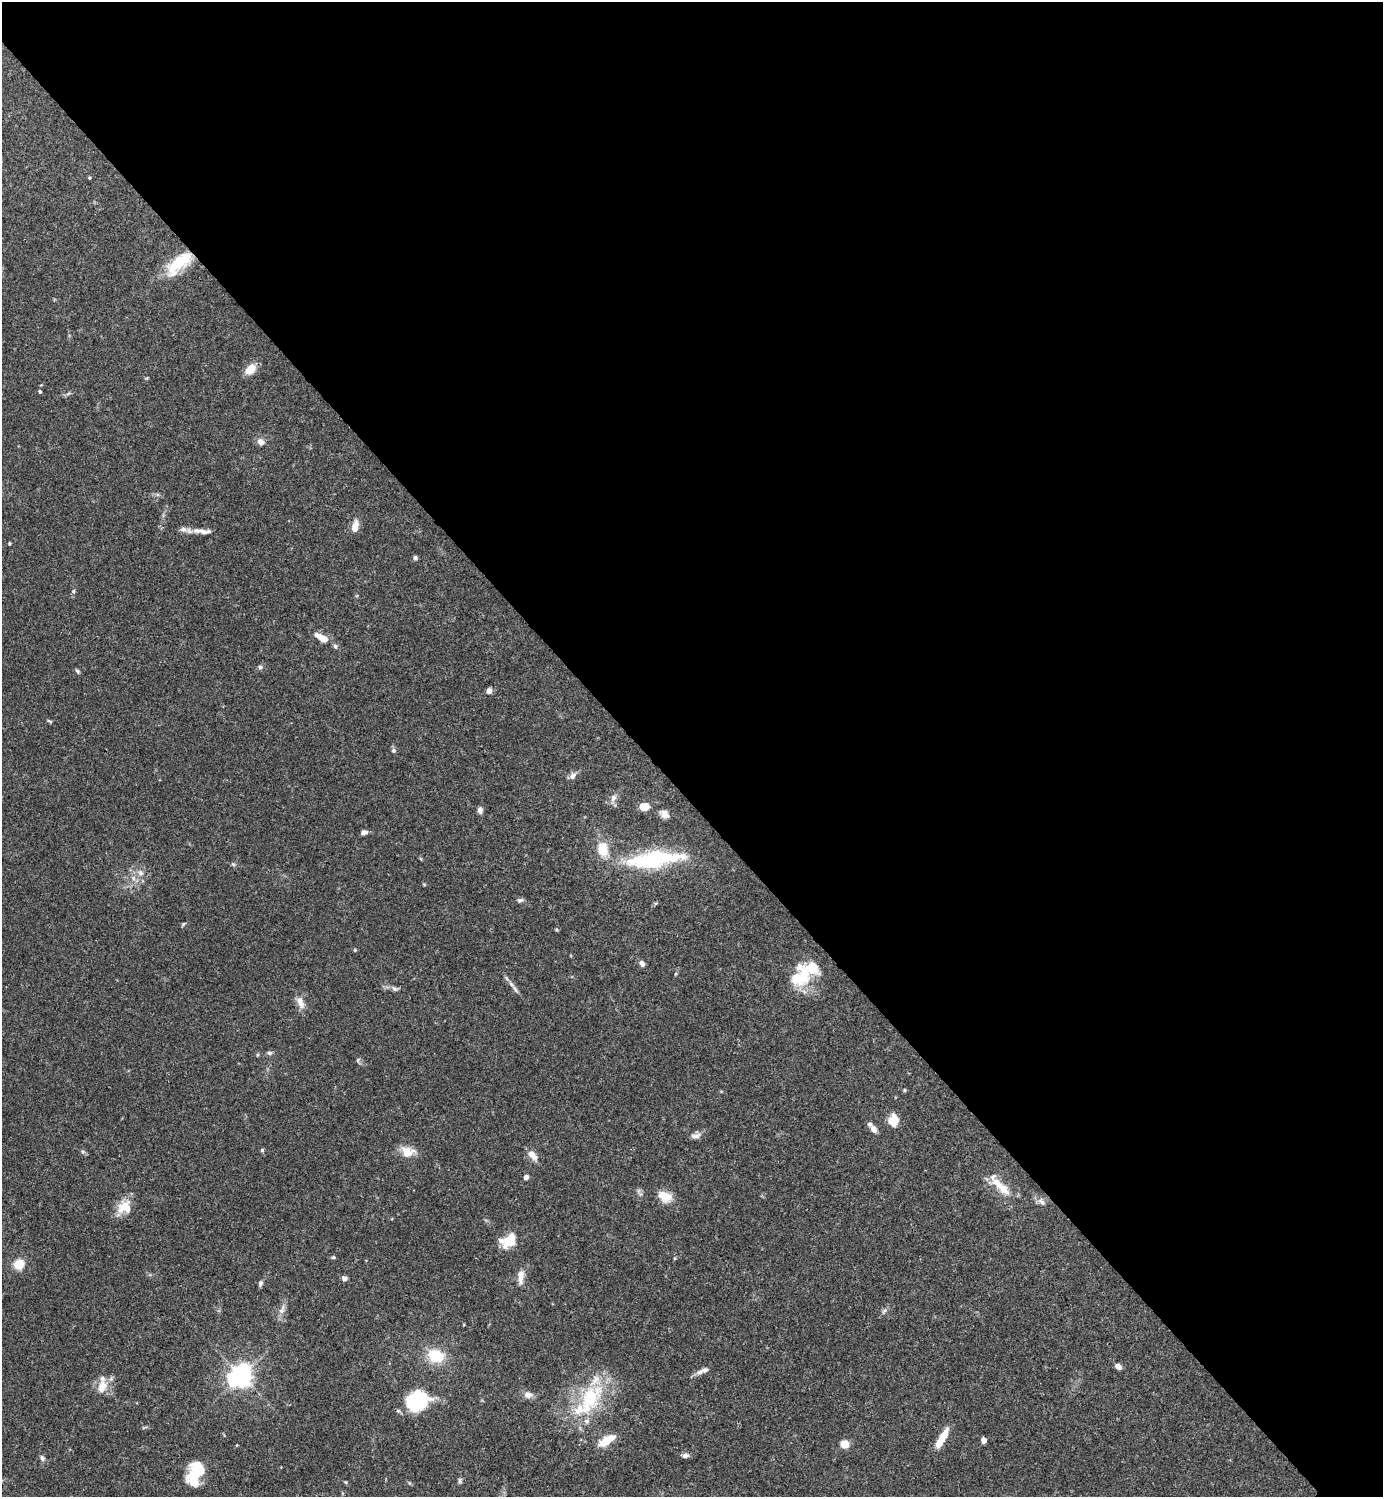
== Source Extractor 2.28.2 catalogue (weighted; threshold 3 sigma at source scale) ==
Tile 3 of 4 x 4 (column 3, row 1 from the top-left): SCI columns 3063-4443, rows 4486-5980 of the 5983 x 5983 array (HDU 1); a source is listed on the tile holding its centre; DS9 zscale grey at full resolution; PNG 1385 x 1499 px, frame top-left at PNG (2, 2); no overlay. Shown black and unused: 54% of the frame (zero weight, under 3 of 4 exposures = <1% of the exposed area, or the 3 px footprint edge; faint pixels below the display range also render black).
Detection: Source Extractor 2.28.2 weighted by HDU 2 'WHT'; one run over the whole footprint, this tile lists its part. Background 0.0659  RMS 0.0032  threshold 0.0144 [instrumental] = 3 sigma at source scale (4.5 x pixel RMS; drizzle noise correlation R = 1.50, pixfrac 1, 0.05/0.05 arcsec/px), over >= 5 px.
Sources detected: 85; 4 inside a brighter object's white glare — not listed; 8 inside a brighter listed object's ellipse — not listed separately; the other 73 listed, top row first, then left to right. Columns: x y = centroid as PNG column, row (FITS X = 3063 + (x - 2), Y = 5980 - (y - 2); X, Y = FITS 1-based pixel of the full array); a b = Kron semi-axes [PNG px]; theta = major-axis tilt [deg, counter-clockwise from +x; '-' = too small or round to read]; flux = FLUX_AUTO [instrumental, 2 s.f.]
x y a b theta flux
89 178 4 3 - 0.33
179 263 33 13 41 15
251 369 12 8 48 5.5
40 392 4 3 - 0.52
260 442 10 8 -42 1.6
355 527 12 6 78 3.5
197 531 28 7 -6 3.2
9 544 5 3 - 0.3
415 558 5 5 - 0.7
73 591 5 4 - 0.47
322 638 20 8 -29 4.1
260 667 6 6 - 0.69
77 671 7 4 -60 0.5
489 691 6 5 - 1.4
50 721 8 3 -23 0.39
393 750 6 5 - 0.57
573 776 11 7 57 1.4
613 798 9 7 58 1.5
644 807 6 5 - 7.8
480 810 8 5 -81 1.3
664 814 11 8 -50 2
364 832 7 5 13 1.3
603 849 16 12 -80 6.5
655 859 68 17 6 32
233 864 6 4 -44 0.47
140 873 8 7 - 1.4
520 900 9 4 18 0.69
355 950 5 3 - 0.29
642 964 7 5 -61 1.3
801 976 29 22 66 14
395 989 9 6 -22 0.93
515 990 16 3 -57 1.1
300 1002 16 8 -68 2.7
269 1053 7 5 -1 0.68
257 1055 5 3 - 0.33
358 1060 6 4 57 0.46
894 1120 11 9 87 5.2
874 1129 8 6 -61 2.1
696 1136 15 6 8 1.4
262 1150 5 4 - 0.45
83 1152 6 5 - 0.58
407 1152 18 13 -12 4.2
532 1155 12 7 -51 3.1
526 1177 5 4 - 1.4
1001 1187 35 10 -42 6.2
664 1196 15 10 -29 5.4
1041 1202 11 6 -37 1.3
124 1207 19 17 39 5.4
509 1241 15 10 29 9.5
333 1257 5 5 - 0.39
19 1264 9 9 - 5.8
521 1276 18 7 87 2.8
345 1278 6 5 - 1.1
260 1283 7 5 75 0.76
282 1310 12 7 64 1.7
884 1311 8 4 45 0.68
436 1356 19 14 -18 9.4
1118 1366 6 5 - 1.8
699 1372 11 6 22 1.4
241 1376 7 7 - 220
102 1386 20 13 64 4.1
528 1395 11 9 3 1.8
589 1400 51 26 60 25
416 1402 24 19 1 19
942 1438 21 8 61 5.2
983 1440 5 4 - 1.7
606 1441 18 8 33 6.7
845 1444 5 5 - 13
685 1455 9 6 5 1
42 1458 9 6 -72 0.84
194 1472 27 11 80 13
459 1480 8 4 82 0.63
345 1482 4 4 - 0.31
Overlapping masked pixels (flux is a lower limit): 1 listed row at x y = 179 263